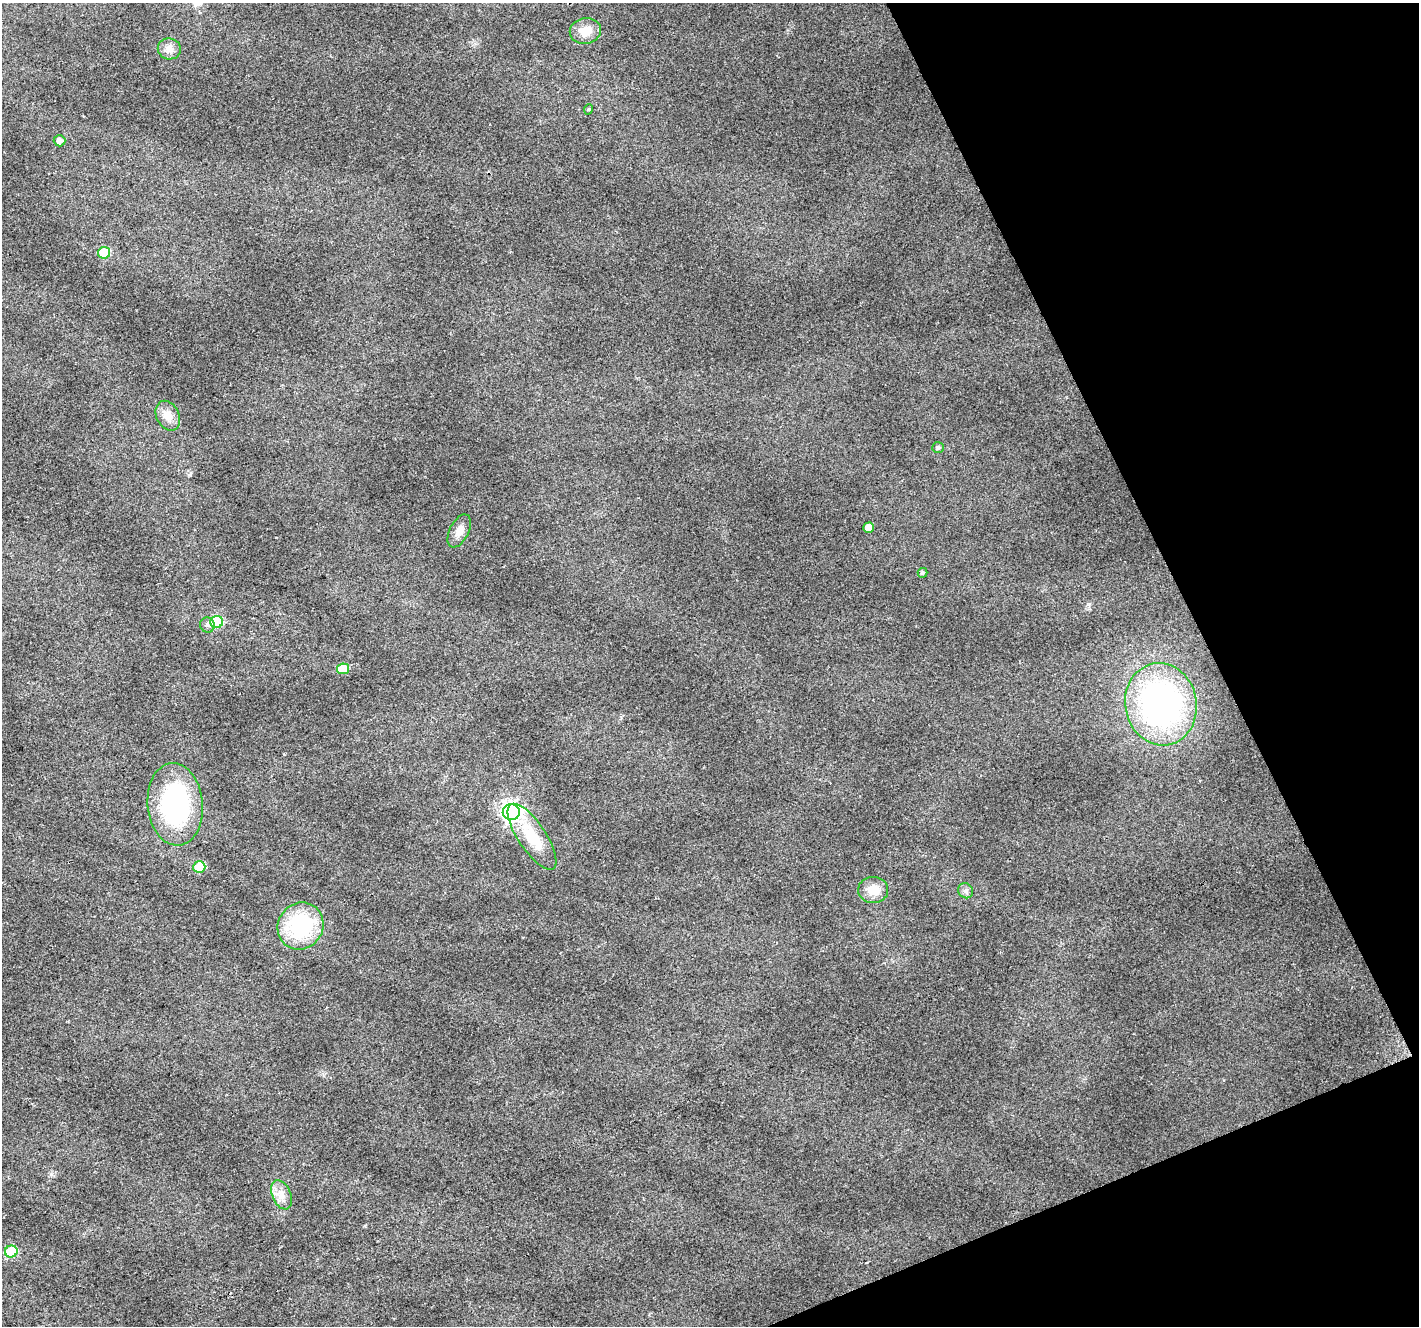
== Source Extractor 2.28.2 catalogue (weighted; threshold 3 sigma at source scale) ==
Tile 12 of 4 x 4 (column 4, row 3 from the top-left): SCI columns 4253-5669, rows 1472-2795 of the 5669 x 5532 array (HDU 1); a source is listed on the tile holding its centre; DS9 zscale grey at full resolution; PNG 1421 x 1328 px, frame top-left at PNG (2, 3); each listed source drawn as its Kron ellipse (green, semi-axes under 4 px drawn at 4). Shown black and unused: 20% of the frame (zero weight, under 2 of 3 exposures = <1% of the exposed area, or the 3 px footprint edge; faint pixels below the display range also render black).
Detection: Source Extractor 2.28.2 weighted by HDU 2 'WHT'; one run over the whole footprint, this tile lists its part. Background 0.0315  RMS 0.0071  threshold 0.0318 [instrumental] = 3 sigma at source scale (4.5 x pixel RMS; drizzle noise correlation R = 1.50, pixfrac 1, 0.0396/0.0396 arcsec/px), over >= 5 px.
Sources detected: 25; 2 cosmic-ray / hot-pixel residue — neither listed nor drawn; the other 23 listed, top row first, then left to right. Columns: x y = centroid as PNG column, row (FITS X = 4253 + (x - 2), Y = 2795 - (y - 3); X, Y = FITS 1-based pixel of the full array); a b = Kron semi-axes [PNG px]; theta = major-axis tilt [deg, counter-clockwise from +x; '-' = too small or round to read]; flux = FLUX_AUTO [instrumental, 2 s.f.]
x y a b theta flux
585 31 16 13 11 9
169 49 11 10 - 5
589 109 5 3 - 0.68
60 141 6 5 - 3.9
104 253 6 6 - 30
168 416 15 11 -64 7.4
938 448 6 5 - 1.7
869 528 5 5 - 7.8
459 531 18 9 64 6.9
922 573 5 4 - 1.5
217 622 6 6 - 48
207 625 7 7 - 2.4
343 669 6 5 - 16
1161 704 41 35 -79 200
175 804 41 27 -84 100
511 812 8 8 - 340
532 837 38 14 -56 25
199 867 6 5 - 22
873 890 15 13 -1 10
966 891 8 7 - 2.4
301 926 24 22 55 58
281 1195 15 9 -66 6.6
11 1252 6 6 - 26
Unlisted compact peaks at least as high as the median listed source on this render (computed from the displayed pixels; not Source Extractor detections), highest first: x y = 1089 604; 51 1174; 365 1226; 621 717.